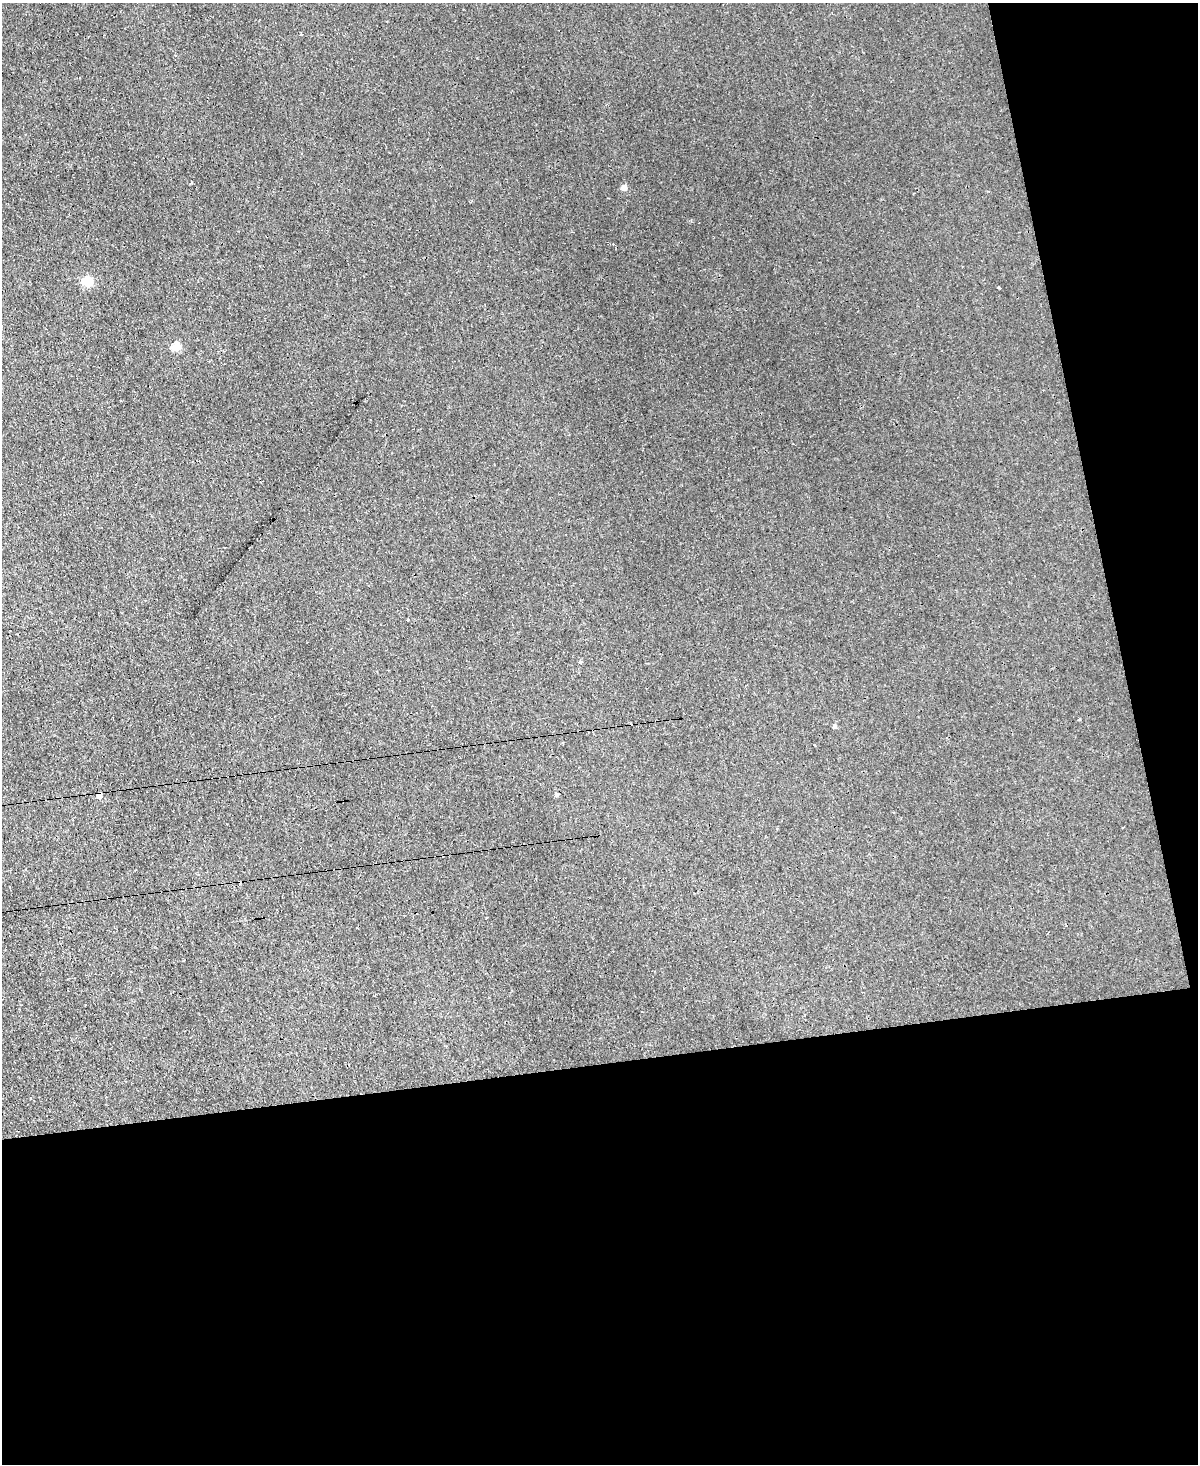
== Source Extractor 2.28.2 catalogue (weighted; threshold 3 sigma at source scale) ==
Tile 12 of 4 x 3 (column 4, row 3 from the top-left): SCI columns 3708-4903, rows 363-1824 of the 5022 x 4996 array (HDU 1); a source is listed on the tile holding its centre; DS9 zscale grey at full resolution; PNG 1200 x 1466 px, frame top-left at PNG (2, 3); no overlay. Shown black and unused: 34% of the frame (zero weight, under 3 of 4 exposures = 12% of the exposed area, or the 3 px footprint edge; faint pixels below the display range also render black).
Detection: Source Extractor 2.28.2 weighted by HDU 2 'WHT'; one run over the whole footprint, this tile lists its part. Background 0.0188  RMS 0.003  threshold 0.0135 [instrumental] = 3 sigma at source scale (4.5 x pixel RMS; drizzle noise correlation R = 1.50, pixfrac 1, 0.05/0.05 arcsec/px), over >= 5 px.
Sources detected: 9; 1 cosmic-ray / hot-pixel residue — not listed; the other 8 listed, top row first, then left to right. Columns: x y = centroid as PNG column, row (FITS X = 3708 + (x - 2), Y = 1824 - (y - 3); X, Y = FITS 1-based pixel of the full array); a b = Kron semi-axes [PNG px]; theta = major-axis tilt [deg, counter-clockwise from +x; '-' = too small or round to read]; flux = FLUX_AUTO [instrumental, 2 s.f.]
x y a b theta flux
624 188 4 4 - 2.5
88 282 5 5 - 13
999 288 2 2 - 0.29
176 347 5 5 - 8.7
580 662 3 3 - 0.89
834 726 4 4 - 0.58
556 795 4 4 - 0.55
99 796 5 4 - 2.1
Overlapping masked pixels (flux is a lower limit): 1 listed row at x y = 99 796